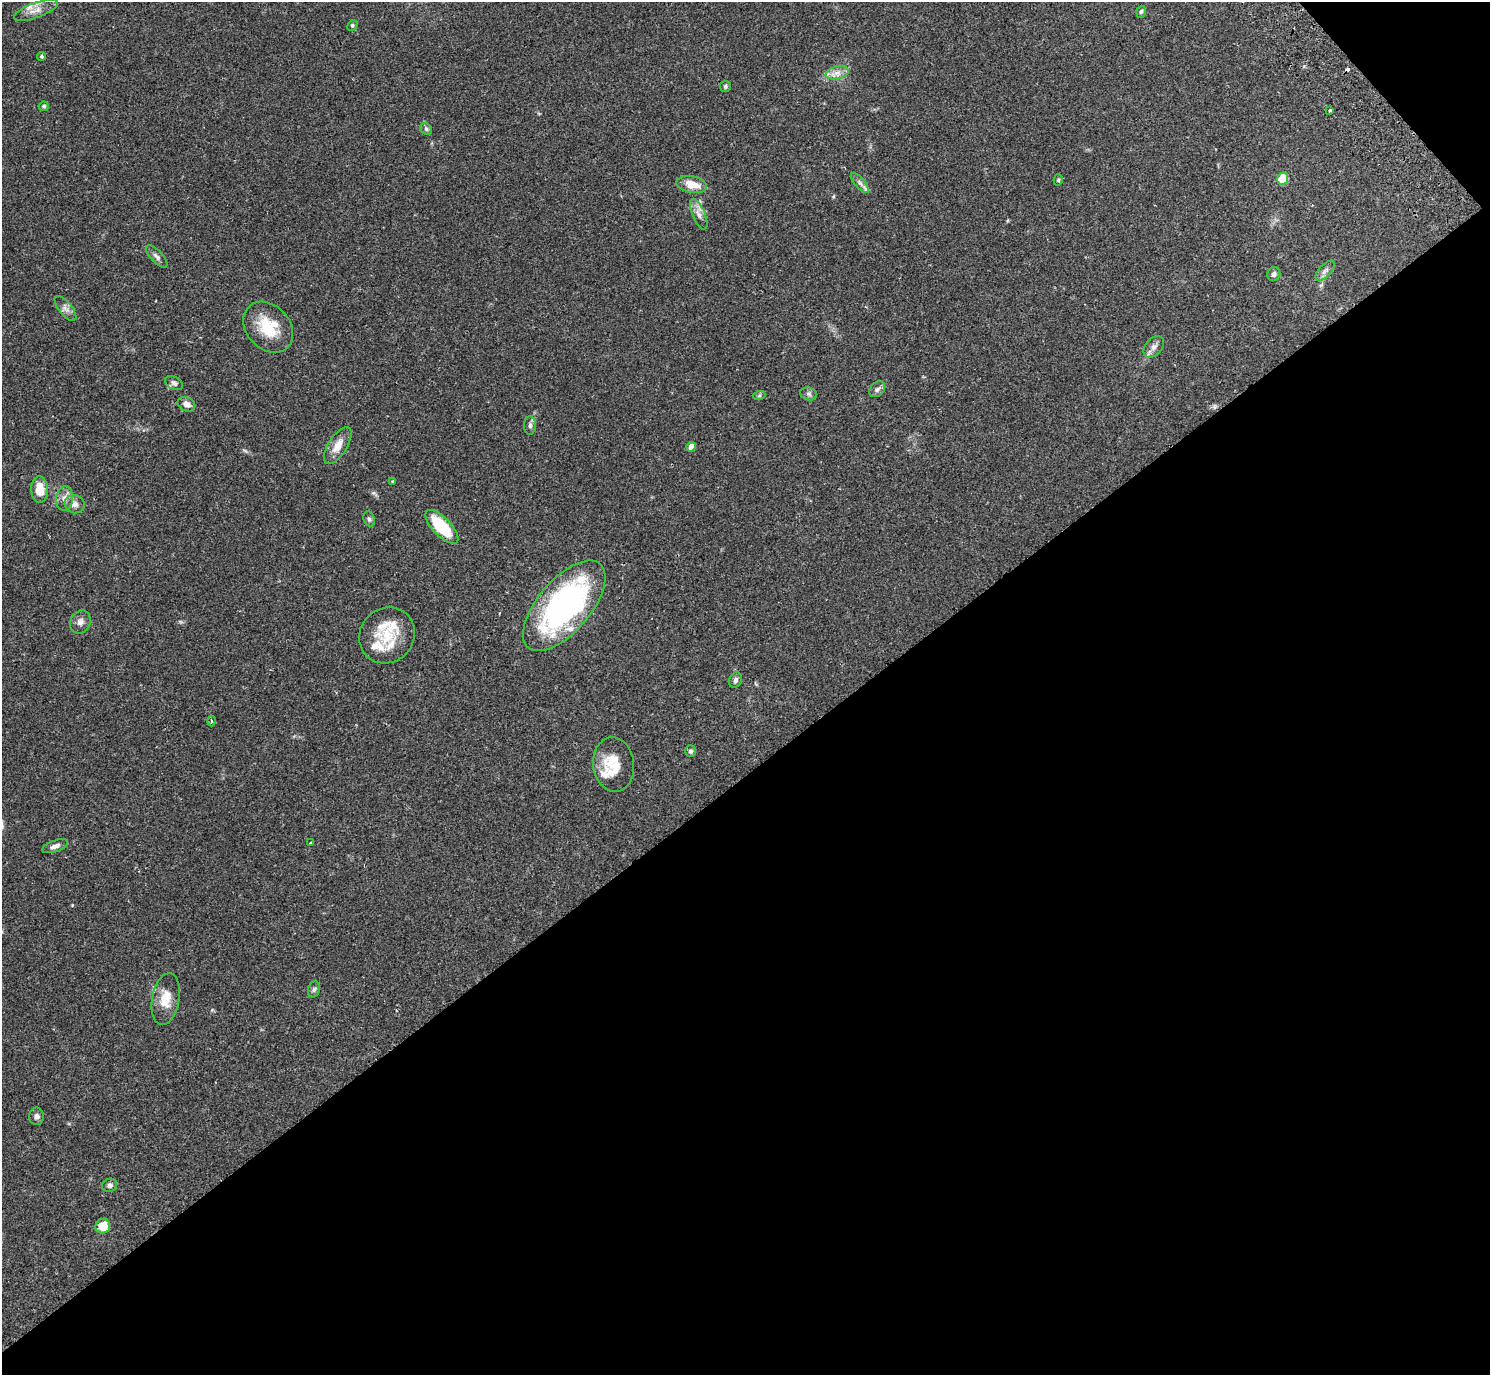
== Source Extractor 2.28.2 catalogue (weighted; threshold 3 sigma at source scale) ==
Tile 12 of 4 x 4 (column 4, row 3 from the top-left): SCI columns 4513-6000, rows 1575-2947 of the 6050 x 6033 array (HDU 1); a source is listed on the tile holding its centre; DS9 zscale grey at full resolution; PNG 1492 x 1377 px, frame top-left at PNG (2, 2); each listed source drawn as its Kron ellipse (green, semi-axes under 4 px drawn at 4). Shown black and unused: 45% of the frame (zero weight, under 2 of 3 exposures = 3% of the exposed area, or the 3 px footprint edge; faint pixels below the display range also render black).
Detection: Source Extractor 2.28.2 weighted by HDU 2 'WHT'; one run over the whole footprint, this tile lists its part. Background 0.108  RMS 0.0067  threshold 0.03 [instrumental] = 3 sigma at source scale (4.5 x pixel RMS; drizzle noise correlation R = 1.50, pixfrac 1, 0.05/0.05 arcsec/px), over >= 5 px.
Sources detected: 58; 1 cosmic-ray / hot-pixel residue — neither listed nor drawn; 9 inside a brighter listed object's ellipse — not listed separately; the other 48 listed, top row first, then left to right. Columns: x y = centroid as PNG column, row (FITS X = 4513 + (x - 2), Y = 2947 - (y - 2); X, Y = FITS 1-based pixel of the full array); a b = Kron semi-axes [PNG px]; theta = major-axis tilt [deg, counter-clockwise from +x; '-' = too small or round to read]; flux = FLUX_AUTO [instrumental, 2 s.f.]
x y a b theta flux
36 10 23 7 20 5.7
1141 12 6 4 72 1.2
352 25 5 4 - 0.89
42 56 4 4 - 0.89
837 73 11 6 13 4.2
725 87 5 5 - 1.2
44 106 5 4 - 1.3
1330 111 3 3 - 2.8
426 129 6 5 - 1.2
1283 178 6 5 - 27
1058 180 5 4 - 1
860 183 12 5 -50 2.5
692 184 15 8 -12 9.6
699 214 16 6 -67 4
157 256 14 6 -46 2.5
1325 271 12 6 47 2.6
1274 274 7 6 - 1.9
66 308 15 6 -51 3.1
268 327 28 22 -47 22
1154 347 12 8 48 3.4
174 383 9 6 -28 1.9
877 389 9 6 44 2.1
809 394 8 6 -17 1.7
759 396 6 4 19 0.97
186 404 9 7 -24 3.6
530 425 9 6 88 2.1
338 446 21 9 58 8.1
691 447 5 4 - 4.8
393 482 3 3 - 2.5
40 490 13 8 -86 11
65 498 12 8 83 4.3
75 504 10 9 - 3.6
369 519 8 5 -71 1.5
442 527 21 9 -46 31
564 606 55 26 49 150
80 622 12 10 62 3.5
387 635 29 27 48 24
735 680 8 6 66 1.9
211 721 5 3 - 0.73
690 751 6 5 - 1.5
614 765 27 20 -84 17
310 843 3 3 - 0.66
55 846 13 5 20 3.1
314 989 8 6 73 1.6
166 999 26 13 80 11
37 1116 8 7 - 2.4
109 1185 8 6 21 2
103 1226 7 7 - 11